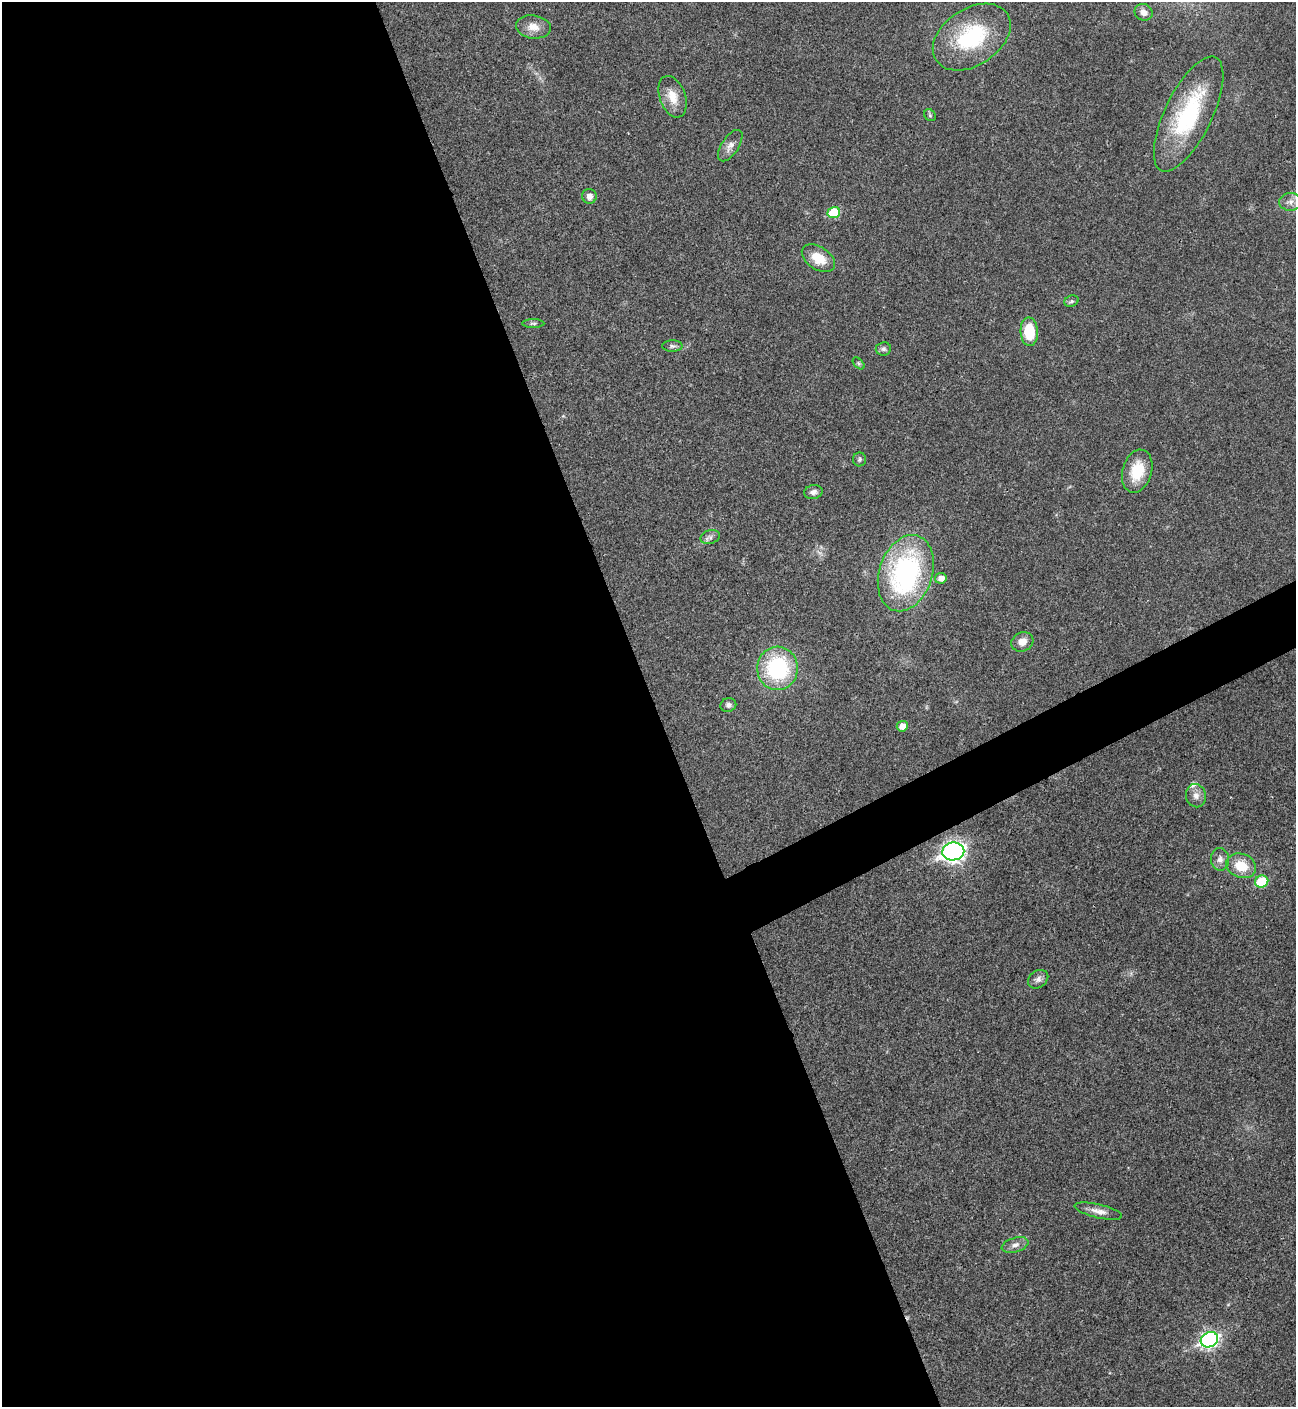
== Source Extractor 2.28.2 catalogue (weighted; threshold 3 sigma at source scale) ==
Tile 9 of 4 x 4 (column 1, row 3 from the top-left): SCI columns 288-1581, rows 1408-2812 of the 5618 x 5630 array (HDU 1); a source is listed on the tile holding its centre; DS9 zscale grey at full resolution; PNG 1298 x 1409 px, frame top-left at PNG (2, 2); each listed source drawn as its Kron ellipse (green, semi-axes under 4 px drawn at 4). Shown black and unused: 53% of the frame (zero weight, under 3 of 4 exposures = <1% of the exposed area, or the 3 px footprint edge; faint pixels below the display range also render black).
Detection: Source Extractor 2.28.2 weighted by HDU 2 'WHT'; one run over the whole footprint, this tile lists its part. Background 0.0199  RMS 0.004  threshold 0.0181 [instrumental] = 3 sigma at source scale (4.5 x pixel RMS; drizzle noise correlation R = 1.50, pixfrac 1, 0.05/0.05 arcsec/px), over >= 5 px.
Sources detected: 37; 1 inside a brighter listed object's ellipse — not listed separately; the other 36 listed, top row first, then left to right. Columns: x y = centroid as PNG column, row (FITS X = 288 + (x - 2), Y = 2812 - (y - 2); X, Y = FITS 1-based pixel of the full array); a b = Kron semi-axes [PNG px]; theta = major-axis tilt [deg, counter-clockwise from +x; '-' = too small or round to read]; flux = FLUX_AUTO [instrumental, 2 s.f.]
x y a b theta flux
1144 12 9 8 - 2.1
533 27 17 11 -8 4.8
972 37 43 28 33 33
673 97 22 13 -70 6.4
1189 114 63 23 64 41
930 115 6 5 - 0.62
730 146 18 8 57 2.9
589 196 7 7 - 2.2
1290 202 11 9 3 2.5
834 213 6 5 - 14
818 258 18 11 -34 8
1071 301 7 5 21 0.79
533 323 11 4 0 0.9
1029 332 14 8 -87 13
672 346 10 5 -1 1.1
883 349 7 6 - 1.2
859 363 7 4 -46 0.67
860 459 7 6 - 0.87
1137 471 22 14 74 12
813 492 9 7 11 1.8
710 537 10 6 15 1.4
906 573 39 26 72 74
941 578 6 5 - 2.4
1022 642 11 9 26 3.3
777 668 22 20 87 38
728 705 8 7 - 1.2
902 726 6 5 - 3.4
1196 796 11 10 - 2.5
953 851 11 9 9 200
1220 859 11 9 -86 2.3
1241 866 15 12 -19 8.5
1262 881 7 6 - 13
1038 979 11 8 35 1.8
1098 1211 24 7 -13 3.3
1015 1245 14 7 16 2.2
1209 1340 9 7 25 110